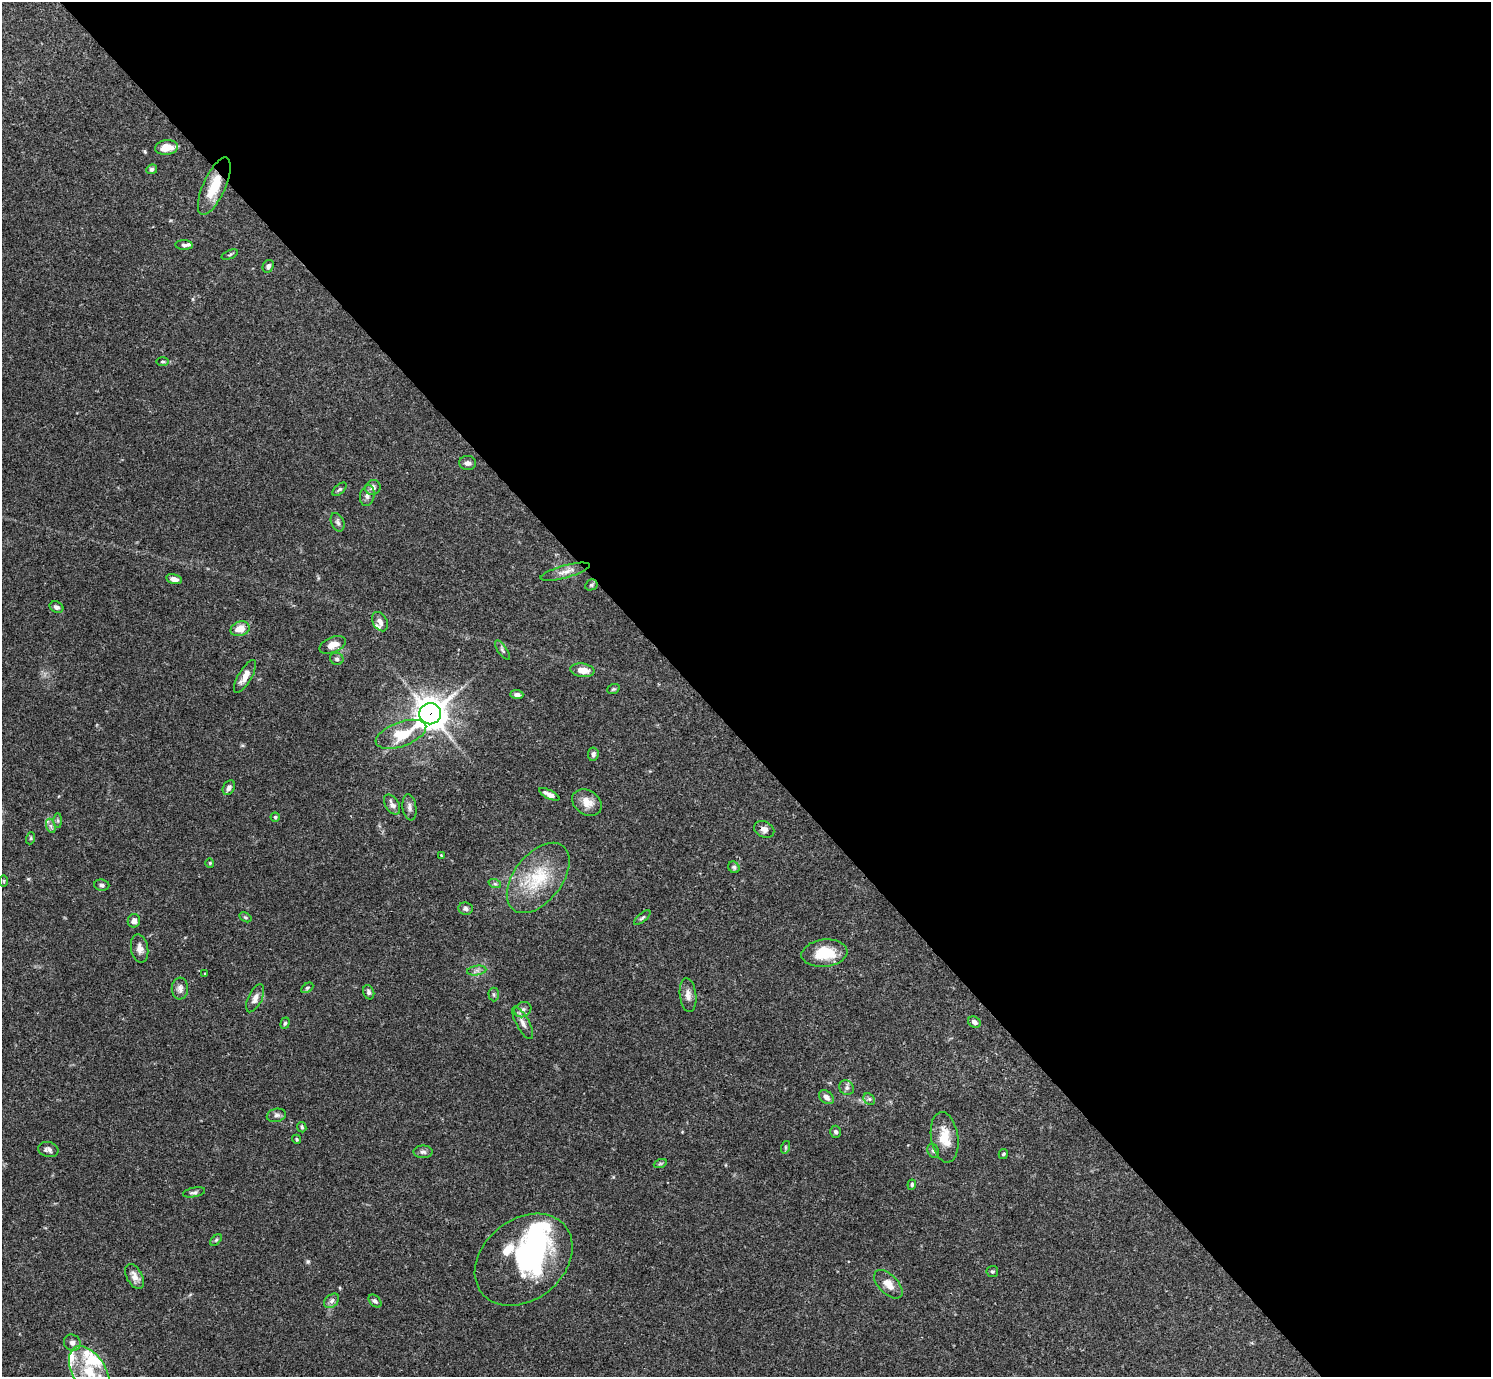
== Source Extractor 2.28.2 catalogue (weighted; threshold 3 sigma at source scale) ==
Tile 8 of 4 x 4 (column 4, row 2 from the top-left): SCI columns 4471-5959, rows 2910-4284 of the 5963 x 5959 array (HDU 1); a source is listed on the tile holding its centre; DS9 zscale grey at full resolution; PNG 1493 x 1379 px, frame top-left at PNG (2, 2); each listed source drawn as its Kron ellipse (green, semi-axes under 4 px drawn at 4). Shown black and unused: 54% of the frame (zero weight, under 3 of 4 exposures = <1% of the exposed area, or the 3 px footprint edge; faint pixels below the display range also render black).
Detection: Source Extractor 2.28.2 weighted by HDU 2 'WHT'; one run over the whole footprint, this tile lists its part. Background 0.0711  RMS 0.0032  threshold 0.0143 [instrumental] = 3 sigma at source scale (4.5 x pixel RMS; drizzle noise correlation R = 1.50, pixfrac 1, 0.05/0.05 arcsec/px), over >= 5 px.
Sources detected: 97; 2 inside a brighter object's white glare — neither listed nor drawn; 7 inside a brighter listed object's ellipse — not listed separately; the other 88 listed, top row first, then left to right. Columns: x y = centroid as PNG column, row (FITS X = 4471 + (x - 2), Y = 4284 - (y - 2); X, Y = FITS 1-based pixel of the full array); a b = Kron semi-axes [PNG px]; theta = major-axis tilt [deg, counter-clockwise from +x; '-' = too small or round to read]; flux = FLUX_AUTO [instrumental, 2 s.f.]
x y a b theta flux
166 147 11 7 6 4.2
152 169 5 4 - 0.68
214 186 31 11 66 8.7
184 245 9 4 -4 0.83
230 255 9 3 21 0.34
268 266 6 5 - 0.89
163 362 6 3 0 0.41
468 463 8 7 - 1.2
373 487 8 7 - 1.2
340 489 8 4 42 0.59
367 496 10 7 77 1.4
338 522 10 6 -67 0.94
565 572 25 6 15 2.2
174 579 8 5 -13 1.8
591 585 6 5 - 0.56
56 607 7 5 -28 0.98
380 622 10 7 -60 1.6
240 629 10 7 16 3.9
333 645 14 7 23 3
502 650 11 4 -54 0.78
337 659 7 6 - 0.71
582 670 12 7 -8 3.4
245 676 18 6 59 2.8
613 689 6 4 20 0.44
517 695 6 4 -2 0.99
430 714 11 10 - 440
401 734 26 12 20 9.8
593 754 6 5 - 0.95
229 788 8 5 60 1.1
549 794 11 4 -27 1.9
587 803 16 12 -34 3.7
392 805 11 6 -59 1.7
409 807 13 7 -81 1.3
275 817 4 4 - 0.4
58 821 7 4 -90 0.48
51 826 7 4 -71 0.77
764 829 10 7 -23 1.6
31 838 6 4 72 0.41
441 855 4 3 - 0.24
210 863 4 4 - 0.33
734 867 6 5 - 0.6
538 878 40 24 52 16
4 881 5 3 - 0.31
495 884 6 4 -18 0.5
102 885 8 5 -6 0.82
466 909 7 6 - 0.87
245 917 6 4 -30 0.45
642 918 10 4 40 0.64
134 921 7 6 - 1.6
140 948 14 8 -79 1.9
824 953 23 13 6 9.6
477 971 10 4 8 1.1
205 974 3 2 - 0.29
307 988 7 4 30 0.49
180 989 11 8 -88 1.4
369 992 7 5 -69 0.79
494 994 7 5 -88 0.57
688 995 17 8 -83 2.2
255 998 15 7 64 1.7
523 1010 9 7 31 1.3
974 1022 7 5 -31 1.2
285 1023 6 4 70 0.53
523 1023 18 6 -61 1.9
847 1088 8 7 - 0.96
826 1097 8 6 -40 1.4
869 1099 6 5 - 0.61
276 1115 10 6 12 0.99
302 1127 5 4 - 0.5
836 1132 6 5 - 0.81
945 1137 25 13 -81 6.5
297 1139 5 4 - 0.4
786 1147 6 4 72 0.47
48 1149 10 7 -13 1.2
933 1151 7 5 -67 0.67
423 1152 9 6 0 0.92
1003 1154 5 4 - 0.37
660 1164 7 4 19 0.48
912 1185 5 4 - 0.58
194 1192 11 4 11 0.79
216 1240 7 4 45 0.46
524 1260 53 40 38 40
992 1272 6 5 - 0.6
134 1276 13 7 -62 2.2
888 1284 18 9 -45 3.6
332 1301 8 6 42 0.97
375 1301 7 5 -44 0.77
72 1343 9 8 - 1.3
89 1372 28 16 -59 12
Overlapping masked pixels (flux is a lower limit): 2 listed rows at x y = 214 186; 430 714
Isophote crosses this tile's border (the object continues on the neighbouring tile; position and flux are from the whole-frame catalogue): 1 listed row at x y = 89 1372